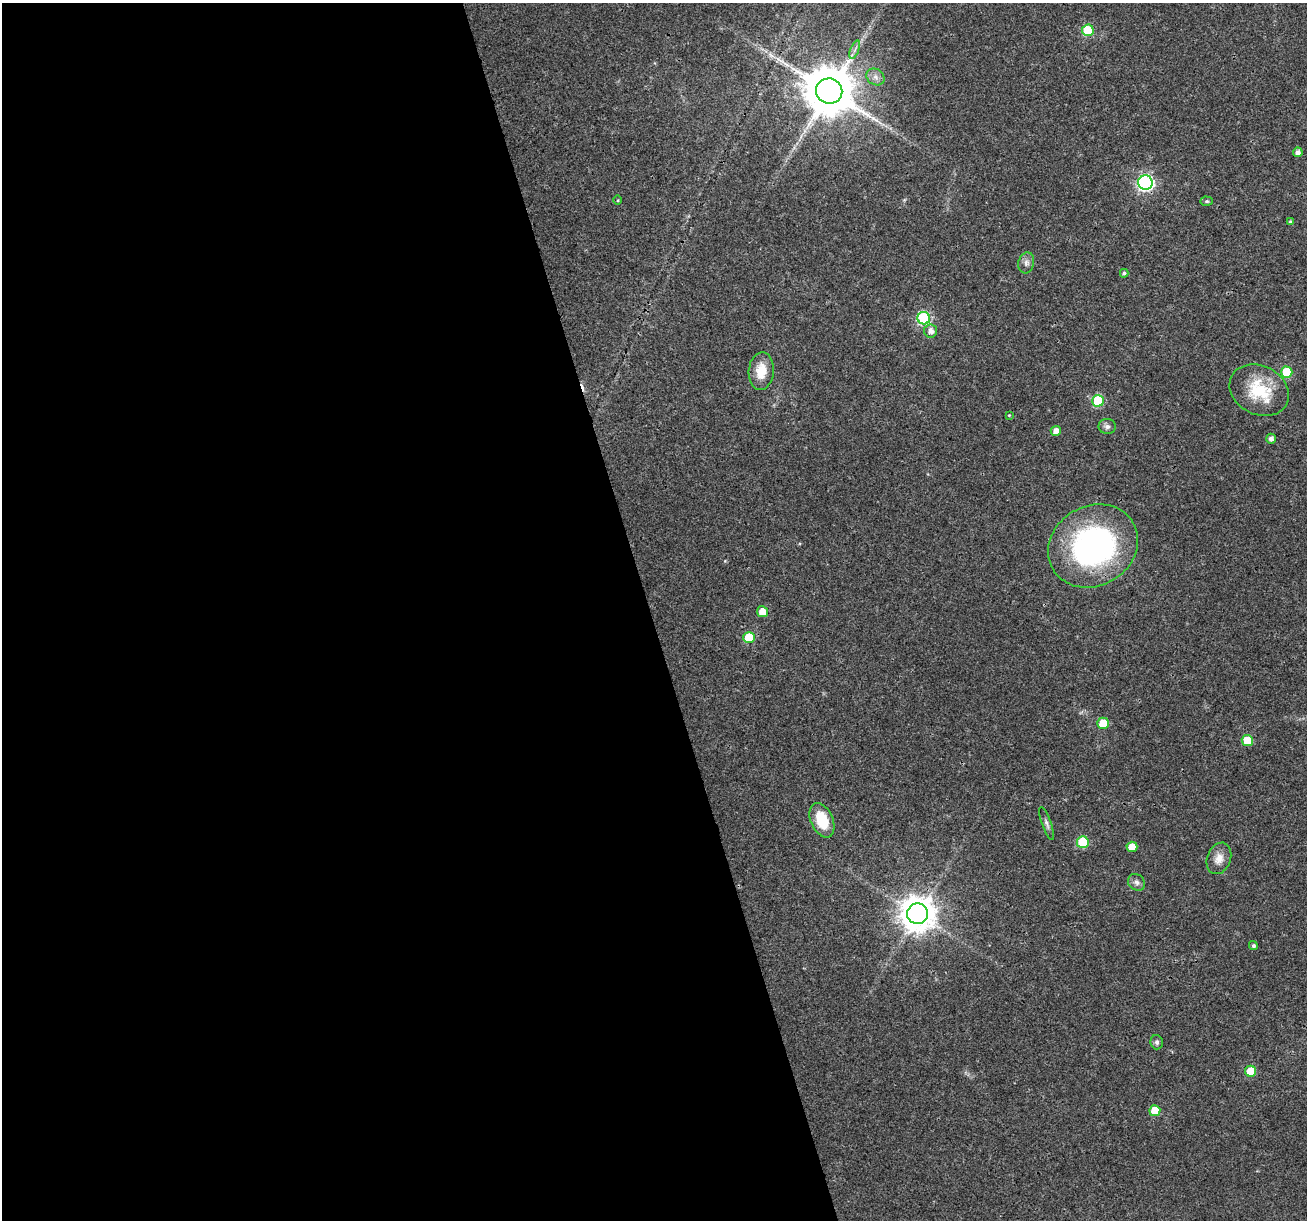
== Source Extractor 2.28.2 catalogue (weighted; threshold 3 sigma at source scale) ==
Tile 9 of 4 x 4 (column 1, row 3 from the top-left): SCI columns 2-1306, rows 1321-2538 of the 5220 x 5027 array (HDU 1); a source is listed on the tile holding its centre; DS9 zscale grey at full resolution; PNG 1309 x 1222 px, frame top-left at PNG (2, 3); each listed source drawn as its Kron ellipse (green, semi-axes under 4 px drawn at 4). Shown black and unused: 50% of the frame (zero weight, under 3 of 4 exposures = <1% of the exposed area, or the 3 px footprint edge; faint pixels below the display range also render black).
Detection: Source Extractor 2.28.2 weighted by HDU 2 'WHT'; one run over the whole footprint, this tile lists its part. Background 0.0215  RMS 0.003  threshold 0.0133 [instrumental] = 3 sigma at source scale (4.5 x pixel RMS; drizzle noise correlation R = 1.50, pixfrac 1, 0.0396/0.0396 arcsec/px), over >= 5 px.
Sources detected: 38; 1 cosmic-ray / hot-pixel residue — neither listed nor drawn; the other 37 listed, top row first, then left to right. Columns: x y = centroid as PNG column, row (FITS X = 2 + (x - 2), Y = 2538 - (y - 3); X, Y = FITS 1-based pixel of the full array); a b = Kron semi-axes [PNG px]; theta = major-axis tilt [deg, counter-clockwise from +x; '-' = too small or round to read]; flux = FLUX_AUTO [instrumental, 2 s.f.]
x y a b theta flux
1088 30 6 5 - 15
855 50 9 3 69 0.73
875 77 9 7 -34 1.4
829 91 13 12 - 1700
1298 152 5 4 - 1.3
1145 183 7 7 - 70
618 200 5 3 - 0.27
1207 201 6 4 -2 0.49
1290 222 4 4 - 0.61
1026 263 10 8 75 1.3
1124 273 4 4 - 0.71
924 318 6 6 - 33
931 331 6 6 - 1.9
761 371 19 12 85 5.9
1287 372 6 5 - 13
1259 390 31 24 -27 14
1098 401 6 6 - 20
1009 415 4 4 - 0.26
1107 426 8 7 - 1
1056 431 5 5 - 2.3
1271 439 5 5 - 1.2
1093 546 46 40 31 70
762 612 5 5 - 4.1
749 637 6 5 - 12
1103 723 5 5 - 7
1247 740 5 5 - 7.5
822 820 18 11 -66 9.8
1047 823 17 5 -71 1.1
1083 842 6 6 - 16
1132 847 5 5 - 4.2
1219 858 16 11 68 3
1136 882 9 7 -43 1.1
918 914 10 10 - 640
1253 946 5 4 - 0.75
1157 1042 7 6 - 0.82
1251 1071 5 5 - 8.1
1155 1111 5 5 - 6.9